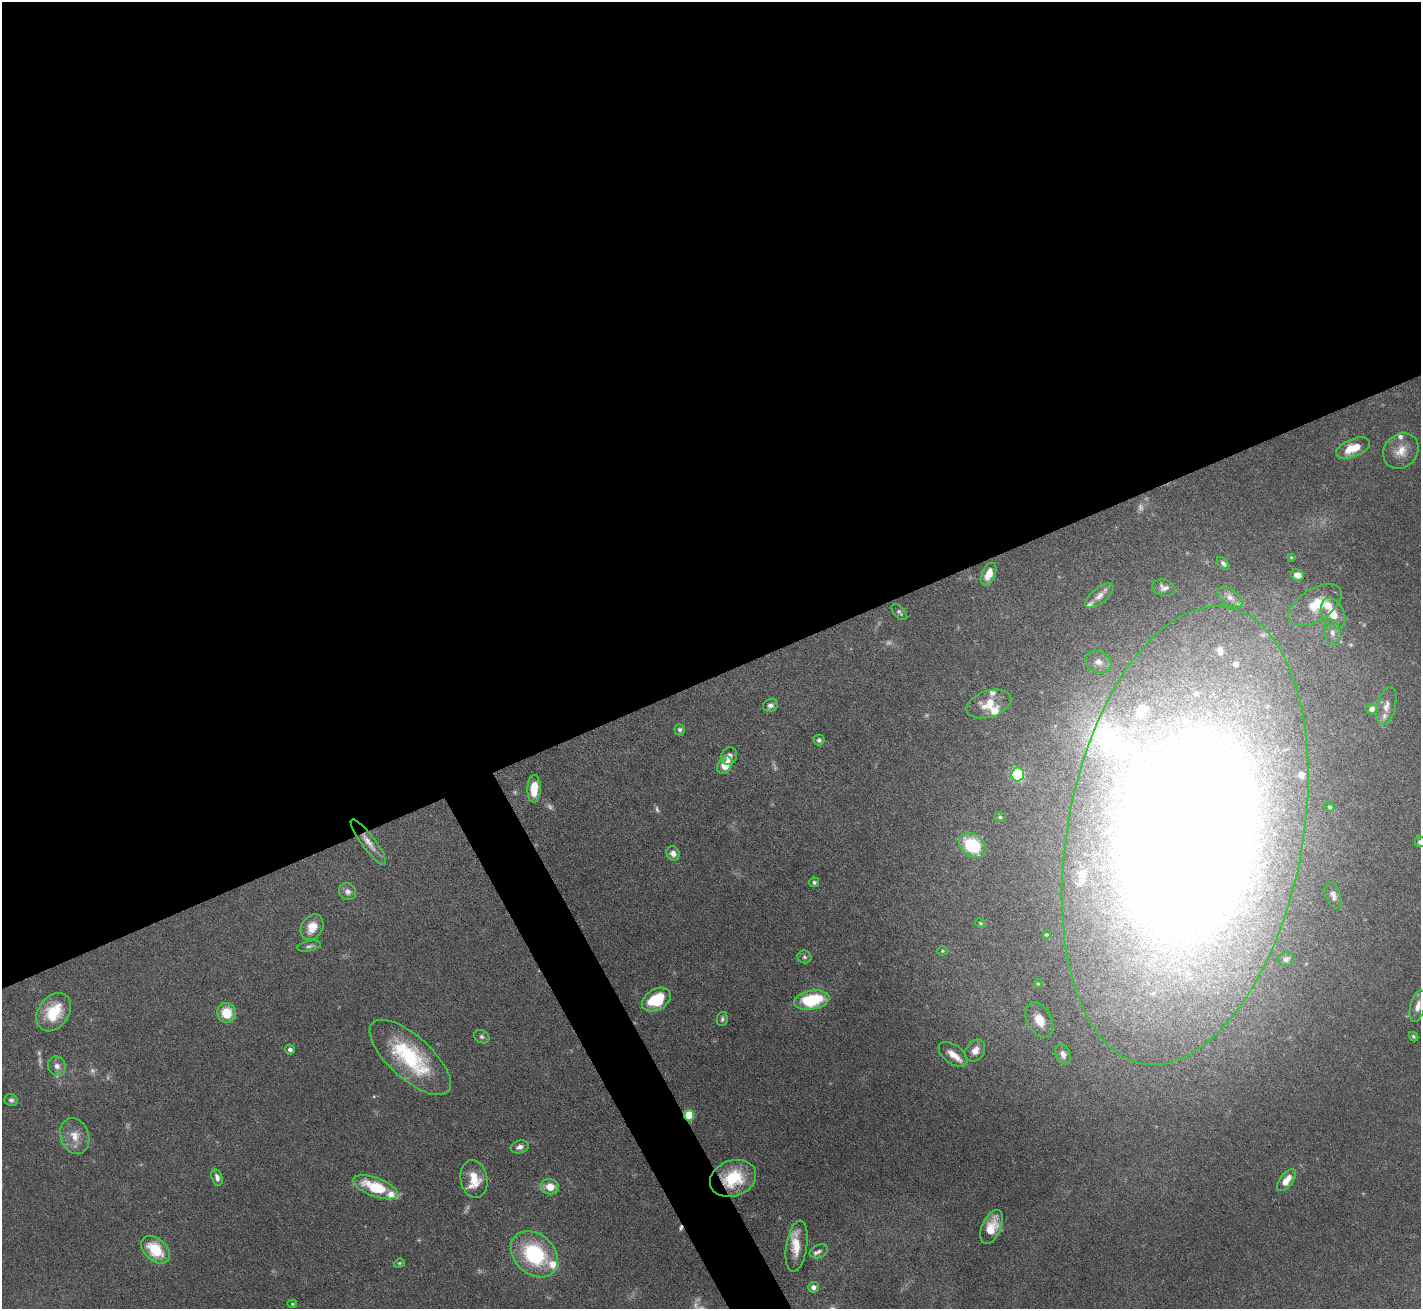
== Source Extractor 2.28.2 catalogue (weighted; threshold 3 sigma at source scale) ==
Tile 2 of 4 x 4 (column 2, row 1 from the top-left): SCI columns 1420-2838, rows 4073-5379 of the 5676 x 5665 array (HDU 1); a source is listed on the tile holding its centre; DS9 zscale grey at full resolution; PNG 1423 x 1311 px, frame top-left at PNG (2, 2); each listed source drawn as its Kron ellipse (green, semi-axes under 4 px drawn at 4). Shown black and unused: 54% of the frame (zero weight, under 5 of 10 exposures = <1% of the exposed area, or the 3 px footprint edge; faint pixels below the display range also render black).
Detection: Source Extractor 2.28.2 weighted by HDU 2 'WHT'; one run over the whole footprint, this tile lists its part. Background 0.0674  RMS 0.0024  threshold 0.00968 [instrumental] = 3 sigma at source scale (4.09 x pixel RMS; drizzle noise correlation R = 1.36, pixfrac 0.8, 0.05/0.05 arcsec/px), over >= 5 px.
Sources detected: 109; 9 too faint to see at this stretch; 1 inside a brighter object's white glare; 1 cosmic-ray / hot-pixel residue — neither listed nor drawn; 23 inside a brighter listed object's ellipse — not listed separately; the other 75 listed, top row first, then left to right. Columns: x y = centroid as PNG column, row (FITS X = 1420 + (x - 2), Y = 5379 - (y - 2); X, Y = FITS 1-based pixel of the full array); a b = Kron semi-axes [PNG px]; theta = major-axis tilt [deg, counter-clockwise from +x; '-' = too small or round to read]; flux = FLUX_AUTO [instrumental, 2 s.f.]
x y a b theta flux
1353 448 18 8 22 4.7
1401 451 19 16 45 3.6
1291 557 3 2 - 0.18
1223 563 8 4 -47 0.7
989 574 12 6 66 2.7
1297 575 7 5 -19 1.5
1164 588 11 8 -13 1.2
1099 596 17 7 40 1.8
1230 597 14 8 -36 1.7
1315 605 30 16 32 6.6
899 612 10 5 -48 0.52
1333 613 16 10 -64 3.5
1332 633 13 8 -82 1.4
1098 662 13 10 -24 1.7
989 704 23 13 18 4.3
770 705 7 6 - 0.89
1386 706 19 9 76 2
1372 709 5 5 - 1.4
680 730 5 5 - 0.57
819 740 5 5 - 0.64
729 756 9 8 - 1.4
725 765 9 6 56 4
1018 774 7 6 - 17
534 789 13 6 88 4.7
1330 807 5 4 - 0.41
1000 817 6 5 - 0.39
1185 835 232 117 79 660
368 842 28 6 -53 2.4
1420 842 5 5 - 0.7
973 846 15 11 -37 13
673 853 7 6 - 1.2
814 882 5 4 - 0.53
347 892 9 8 - 1
1333 895 13 7 -72 1.1
980 923 6 4 -28 0.28
312 927 13 10 58 3.1
1046 935 4 4 - 0.3
309 946 12 5 10 0.65
942 951 5 4 - 0.28
804 957 7 6 - 0.57
1286 959 8 7 - 0.75
1038 984 4 4 - 0.25
656 1000 15 10 30 8.7
812 1000 18 9 10 15
1418 1006 16 7 76 1.9
54 1012 21 15 54 8.6
226 1013 10 9 - 5.2
722 1019 7 5 80 0.5
1039 1020 19 12 -62 3.8
1413 1036 5 4 - 0.37
482 1037 8 6 -31 0.57
290 1049 5 5 - 0.74
975 1050 12 9 56 1.9
953 1054 16 9 -37 2.3
1063 1054 10 7 -65 1.4
410 1057 51 21 -42 21
57 1066 10 8 -62 1.4
11 1100 6 6 - 0.61
689 1115 5 5 - 9.5
75 1136 18 14 -71 3.4
520 1147 9 6 16 1.1
217 1177 8 5 -75 0.98
733 1178 24 18 20 10
474 1179 19 13 -78 4.6
1286 1180 13 6 51 2.8
376 1187 23 9 -21 9.9
550 1187 9 7 -13 3.2
992 1227 18 9 66 4.4
797 1246 26 10 81 3.6
155 1250 16 11 -43 8.1
819 1251 10 6 25 0.75
534 1254 26 20 -43 20
399 1263 6 4 20 0.29
813 1287 5 5 - 1.1
292 1304 5 4 - 0.31
Overlapping masked pixels (flux is a lower limit): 4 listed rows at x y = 1185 835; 368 842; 689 1115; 733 1178
Isophote crosses this tile's border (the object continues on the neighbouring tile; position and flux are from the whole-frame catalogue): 2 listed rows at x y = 1185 835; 1420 842